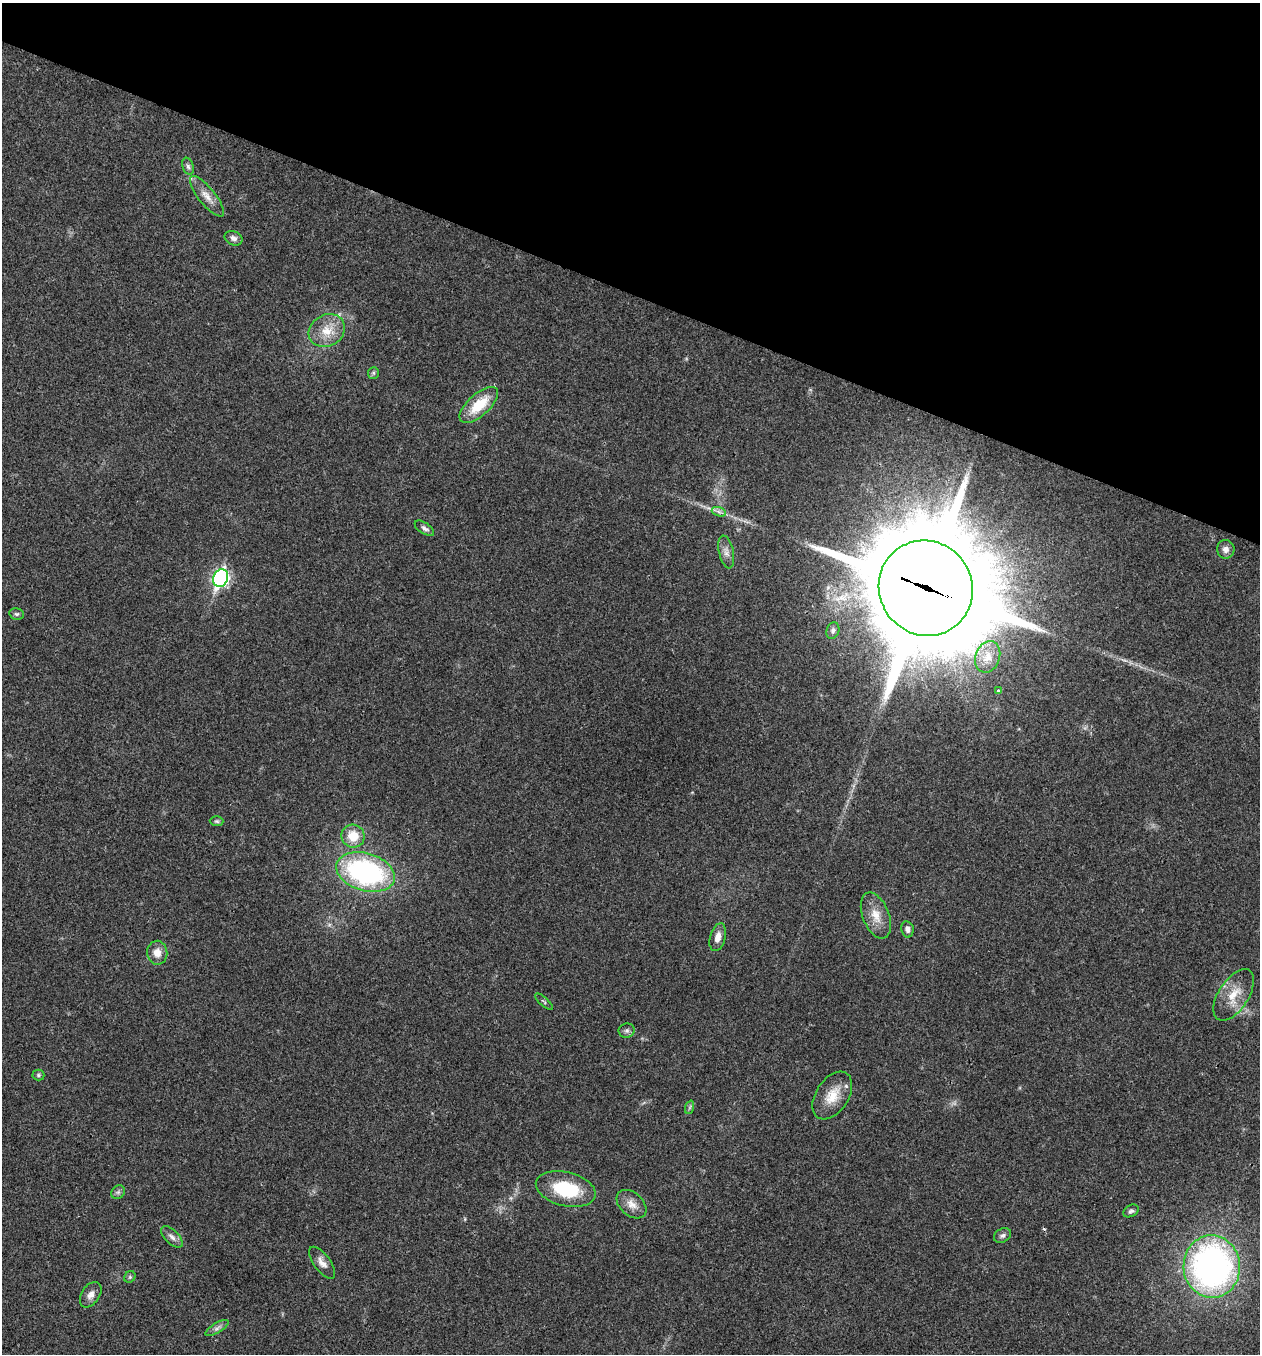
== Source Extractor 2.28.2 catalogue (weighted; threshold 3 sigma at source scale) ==
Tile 2 of 4 x 4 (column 2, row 1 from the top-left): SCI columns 1525-2782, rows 4061-5412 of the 5432 x 5418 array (HDU 1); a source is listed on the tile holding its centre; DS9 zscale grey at full resolution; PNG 1262 x 1356 px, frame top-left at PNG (2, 3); each listed source drawn as its Kron ellipse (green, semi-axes under 4 px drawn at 4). Shown black and unused: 22% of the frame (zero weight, under 3 of 4 exposures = <1% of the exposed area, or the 3 px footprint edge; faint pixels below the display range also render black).
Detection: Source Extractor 2.28.2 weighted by HDU 2 'WHT'; one run over the whole footprint, this tile lists its part. Background 0.0221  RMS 0.0041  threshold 0.0183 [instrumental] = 3 sigma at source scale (4.5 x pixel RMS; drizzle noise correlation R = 1.50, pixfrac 1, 0.05/0.05 arcsec/px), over >= 5 px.
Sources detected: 42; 1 cosmic-ray / hot-pixel residue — neither listed nor drawn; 1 inside a brighter listed object's ellipse — not listed separately; the other 40 listed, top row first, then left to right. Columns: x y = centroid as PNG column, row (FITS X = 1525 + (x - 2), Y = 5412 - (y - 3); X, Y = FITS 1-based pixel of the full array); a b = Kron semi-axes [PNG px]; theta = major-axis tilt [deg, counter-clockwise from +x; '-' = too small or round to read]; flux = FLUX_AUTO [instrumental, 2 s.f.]
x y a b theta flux
188 166 9 5 -70 1.1
207 196 25 8 -51 4.4
233 238 9 7 -24 1.7
327 331 19 15 29 7.9
373 373 6 5 - 0.73
479 405 24 11 42 13
719 512 7 4 -19 1.1
424 528 11 5 -34 1.4
1226 549 9 8 - 2.2
726 552 17 7 -77 2.6
221 578 9 7 70 100
926 588 48 46 -53 10000
17 614 7 5 -13 0.87
833 631 8 6 71 1.2
988 657 16 12 70 5.9
998 691 3 3 - 1.5
217 821 7 5 -2 0.69
353 836 11 11 - 7.9
365 872 30 19 -16 74
876 915 24 13 -69 6.7
907 929 8 6 -79 1.6
718 937 14 7 75 2.9
157 953 12 10 -83 4
1234 995 29 15 57 8.9
544 1002 11 3 -42 0.58
627 1031 8 7 - 1.2
38 1075 6 5 - 0.71
832 1096 26 16 57 8.6
690 1107 7 4 71 0.73
566 1189 30 17 -14 23
118 1192 7 6 - 1.1
631 1204 17 11 -42 3.9
1131 1211 8 5 27 1.1
1002 1235 9 6 31 1.2
172 1237 14 7 -45 2.1
322 1263 19 8 -54 3
1212 1266 31 28 -86 150
130 1277 6 5 - 0.69
91 1295 14 9 55 2.7
217 1328 13 5 31 1.5
Overlapping masked pixels (flux is a lower limit): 1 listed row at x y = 926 588